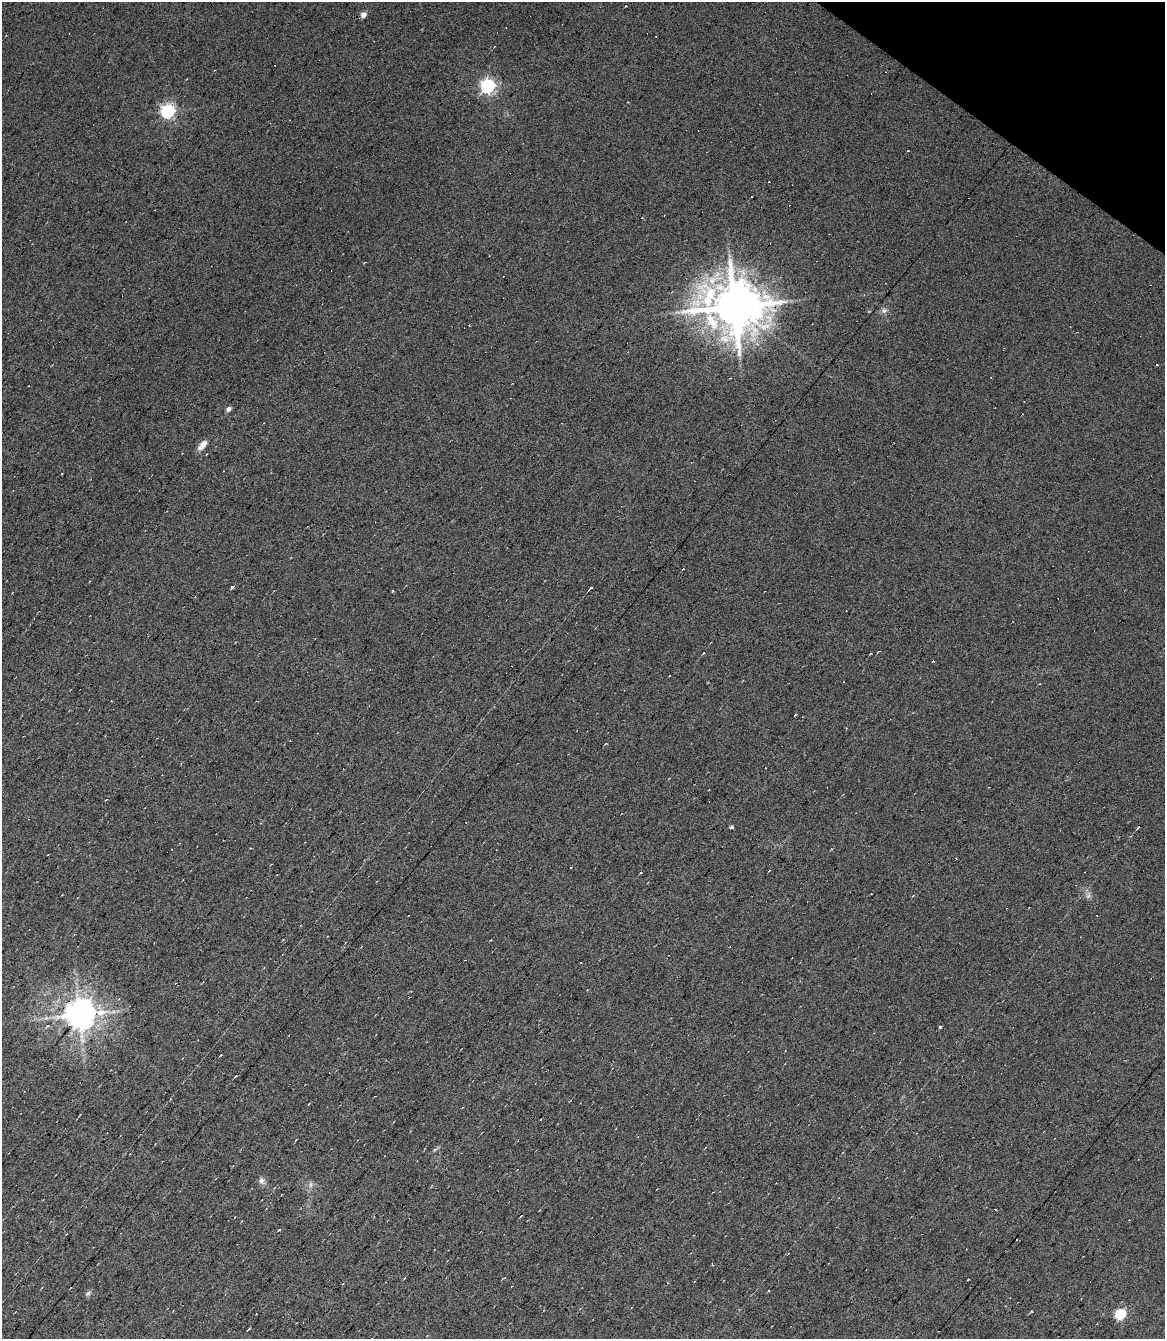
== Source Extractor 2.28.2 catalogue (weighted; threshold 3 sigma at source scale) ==
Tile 7 of 4 x 3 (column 3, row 2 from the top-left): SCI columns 2328-3490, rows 1545-2881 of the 4654 x 4391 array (HDU 1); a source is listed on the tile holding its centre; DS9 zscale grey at full resolution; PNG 1167 x 1341 px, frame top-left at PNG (2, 2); no overlay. Shown black and unused: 3% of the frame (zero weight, under 7 of 13 exposures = <1% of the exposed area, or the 3 px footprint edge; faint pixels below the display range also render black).
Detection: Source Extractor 2.28.2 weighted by HDU 2 'WHT'; one run over the whole footprint, this tile lists its part. Background 0.0179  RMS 0.0058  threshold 0.0237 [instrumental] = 3 sigma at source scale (4.09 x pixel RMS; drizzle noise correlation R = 1.36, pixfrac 0.8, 0.0396/0.0396 arcsec/px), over >= 5 px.
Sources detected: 51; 1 too faint to see at this stretch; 14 cosmic-ray / hot-pixel residue — not listed; the other 36 listed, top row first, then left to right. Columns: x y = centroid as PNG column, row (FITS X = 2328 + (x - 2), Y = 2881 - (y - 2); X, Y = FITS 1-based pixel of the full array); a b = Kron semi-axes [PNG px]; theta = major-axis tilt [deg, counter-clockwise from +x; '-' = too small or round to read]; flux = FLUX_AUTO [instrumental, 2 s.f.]
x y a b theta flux
626 6 3 2 - 0.75
363 15 5 4 - 3.4
488 86 6 6 - 130
168 111 6 6 - 110
908 150 3 2 - 0.38
769 182 2 2 - 0.28
734 306 16 14 -1 2700
884 310 8 7 - 1.8
1157 364 3 2 - 0.59
228 409 6 5 - 2
202 445 13 6 49 3.8
683 569 3 2 - 0.29
232 587 3 3 - 6.6
591 587 3 3 - 3.8
703 653 4 3 - 0.54
843 682 3 2 - 0.76
111 701 3 2 - 0.37
795 714 3 3 - 3.2
605 744 3 2 - 0.42
731 827 3 3 - 15
831 849 4 3 - 0.38
641 872 3 3 - 0.57
80 1014 9 8 - 880
939 1027 3 3 - 17
220 1055 4 2 - 0.35
235 1076 5 2 - 0.43
435 1149 6 3 20 0.82
261 1180 9 7 -68 1.9
310 1185 7 4 72 1.2
712 1265 3 2 - 0.6
968 1279 3 2 - 0.32
88 1293 8 5 45 1.3
1031 1311 3 2 - 0.57
256 1314 2 2 - 0.31
1120 1314 6 5 - 35
248 1330 4 2 - 0.48
Overlapping masked pixels (flux is a lower limit): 2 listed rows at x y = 734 306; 80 1014